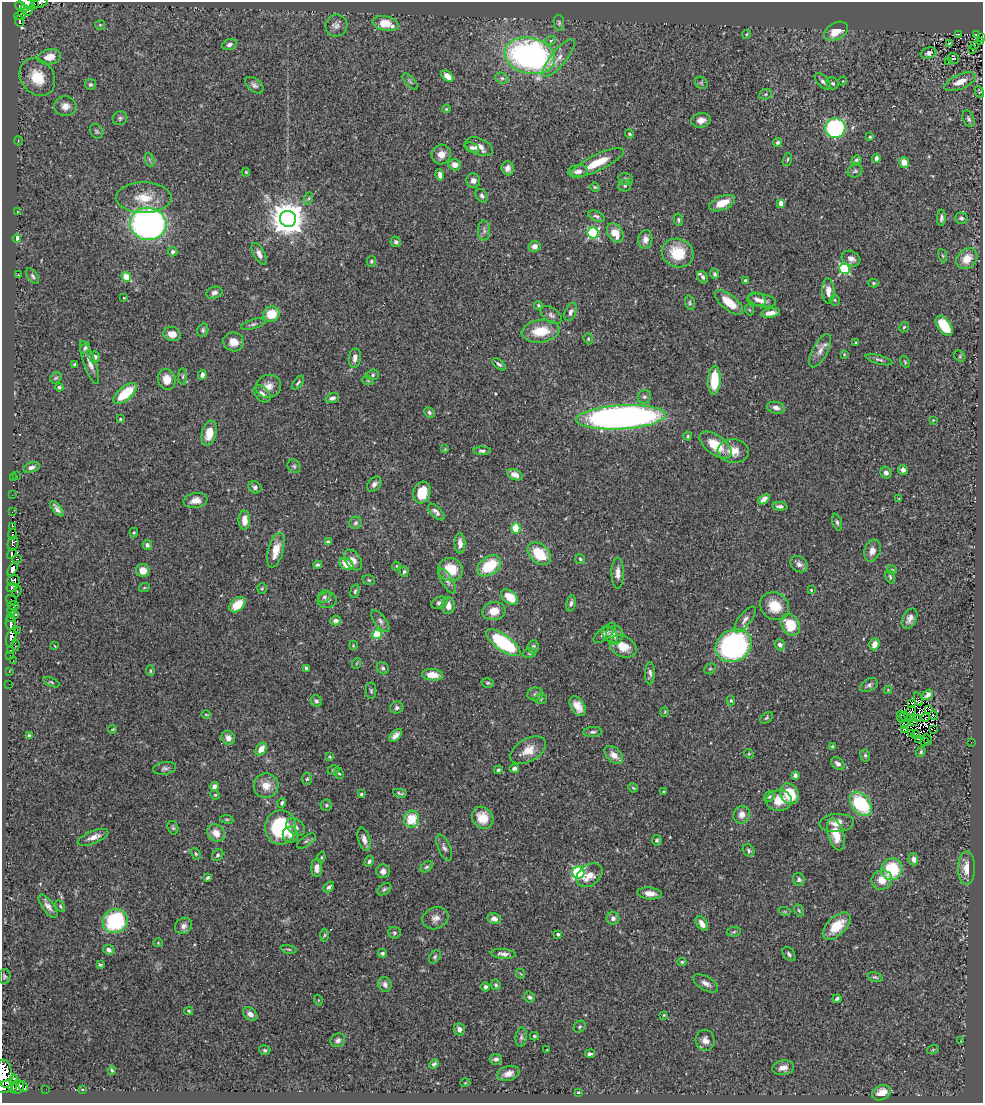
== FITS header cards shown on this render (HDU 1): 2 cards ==
NAXIS1  =                  981
NAXIS2  =                 1101

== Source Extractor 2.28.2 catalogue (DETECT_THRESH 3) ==
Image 981 x 1101 px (HDU 1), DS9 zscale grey, 1 PNG px = 1 image px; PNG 985 x 1105 px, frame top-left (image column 1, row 1101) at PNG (2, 2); each listed source drawn as its Kron ellipse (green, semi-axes under 4 px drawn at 4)
Background 0.568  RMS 0.037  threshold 0.11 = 3 sigma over >= 5 px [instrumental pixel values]
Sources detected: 448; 10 with non-positive FLUX_AUTO (blend fragments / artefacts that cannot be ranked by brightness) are neither listed nor drawn; the other 438 listed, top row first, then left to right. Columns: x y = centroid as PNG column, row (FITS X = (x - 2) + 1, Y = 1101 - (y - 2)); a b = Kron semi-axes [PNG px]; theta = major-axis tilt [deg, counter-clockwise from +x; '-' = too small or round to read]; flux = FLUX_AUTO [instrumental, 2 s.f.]
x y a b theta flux
27 3 9 4 -37 140
34 3 3 2 - 12
40 3 8 3 19 30
20 6 5 4 - 360
25 9 3 2 - 64
27 11 5 3 - 9.5
20 15 6 3 21 130
19 21 6 3 -85 120
386 23 13 7 -11 50
559 23 8 5 -82 4.8
100 25 5 5 - 3.2
337 26 11 10 - 13
836 31 13 8 30 39
747 34 4 3 - 2.3
958 34 4 2 - 1.9
976 35 3 3 - 10
981 37 3 2 - 6.3
551 40 5 3 - 3.3
981 42 2 2 - 1.1
229 44 7 5 20 8.4
949 44 4 2 - 2.3
974 45 3 2 - 1.6
972 49 3 2 - 2.8
929 53 8 5 20 8.1
530 56 25 18 -13 770
49 57 11 7 11 33
558 58 23 7 50 25
953 59 6 5 - 30
948 62 3 3 - 31
447 76 7 4 -40 20
37 77 20 16 -51 67
502 78 7 5 -23 5
823 81 10 5 -47 6.8
843 81 4 3 - 1.7
410 82 10 4 -48 4.7
960 82 17 7 23 35
701 83 7 5 -44 4
833 83 6 5 - 5.1
90 84 5 5 - 4.7
254 85 11 6 -38 8.5
979 92 6 3 -66 2.7
765 94 6 5 - 4.3
65 106 11 10 - 20
446 109 4 3 - 2.6
120 118 7 6 - 6.2
968 119 9 5 -67 7.1
701 120 10 7 11 18
835 128 10 10 - 370
96 131 8 6 -53 5.3
630 134 5 3 - 3.2
870 137 4 3 - 2.9
18 141 4 3 - 1.6
777 143 4 4 - 5.9
479 147 14 8 -22 19
472 148 7 4 -22 6.7
441 154 10 9 - 19
876 158 4 3 - 8.9
150 160 7 4 -71 4.7
787 160 7 4 72 4
856 160 5 4 - 3.9
904 162 5 5 - 28
597 163 29 8 26 54
455 165 6 5 - 17
508 168 7 6 - 14
578 171 10 6 6 14
855 171 7 6 - 5.1
246 172 4 3 - 2.4
440 175 5 4 - 12
626 179 7 5 -17 5.6
473 181 7 7 - 12
625 186 6 5 - 5
595 187 5 4 - 3
482 196 7 5 -51 6.8
144 198 28 15 0 60
309 198 6 4 71 3.9
722 203 13 7 23 39
781 203 4 4 - 31
17 212 3 2 - 1.6
597 216 8 5 -24 5.9
941 218 8 4 87 7.7
961 218 6 5 - 6
288 219 8 8 - 5400
678 220 6 4 -78 5
148 224 18 16 -6 940
484 231 10 6 -89 9
593 233 5 5 - 290
615 233 10 7 -59 32
17 238 4 4 - 47
645 239 9 7 83 15
396 242 5 5 - 6.6
534 246 6 5 - 15
173 252 5 4 - 5.4
678 253 16 14 -21 81
259 254 12 5 -62 13
943 256 7 3 -71 2.9
851 259 10 7 -27 12
967 259 11 9 46 40
371 261 5 4 - 3.4
844 269 5 5 - 280
715 274 5 4 - 5.7
18 275 2 2 - 1.9
33 276 9 5 -57 6
126 277 5 4 - 71
703 277 6 5 - 8.1
745 281 4 3 - 10
873 283 5 4 - 3.4
828 291 12 6 -87 21
214 293 8 6 17 9.2
124 298 3 2 - 1.5
757 299 9 6 -27 9.4
761 300 14 6 -8 14
835 300 5 5 - 3.6
729 302 17 7 -39 47
690 303 7 4 -74 4.3
538 305 4 4 - 4
750 310 5 3 - 2.2
571 312 9 5 68 8.5
770 313 9 4 9 18
271 314 8 7 - 59
551 315 12 7 -35 9.1
253 324 12 4 15 7.1
944 326 11 6 -54 91
904 327 5 4 - 3.1
203 330 7 5 75 5.5
541 331 19 11 7 66
172 334 9 7 -10 23
588 339 5 4 - 3.2
233 342 10 9 - 23
856 343 3 2 - 1.8
85 348 6 4 54 4.7
820 351 18 7 62 19
844 354 4 3 - 2.1
960 356 6 5 - 3.1
94 357 6 5 - 9.8
355 358 10 6 83 14
879 360 14 4 -17 6.6
905 362 6 3 -55 2.7
90 363 23 6 -71 18
75 364 3 3 - 2.9
499 364 8 4 -40 5.5
202 375 5 4 - 9.5
373 375 6 5 - 4.1
183 376 8 4 89 5
56 378 6 5 - 4.2
167 379 10 8 -77 28
714 380 14 6 87 87
368 381 5 3 - 2.8
298 383 8 3 52 4.3
268 386 12 11 - 23
59 387 4 3 - 4.6
125 394 14 6 40 90
262 394 10 6 -48 14
644 397 7 6 - 6
332 398 7 4 19 8.2
776 408 9 5 -14 12
429 412 6 4 -46 4.7
621 417 45 12 3 1300
120 419 4 4 - 2.9
933 420 4 2 - 2
209 433 13 7 77 42
688 436 4 4 - 2.8
716 445 18 9 -36 62
445 449 4 4 - 2.3
482 451 8 4 -2 6.4
733 451 15 12 -6 34
294 466 7 6 - 4.8
31 467 8 5 19 8.9
903 470 5 4 - 11
886 473 6 5 - 9.2
515 475 8 5 -23 14
17 476 2 2 - 2.8
13 477 2 2 - 8.2
374 484 8 6 50 9
255 487 7 5 -34 7.4
422 492 11 8 72 60
12 495 2 2 - 2.9
764 499 6 4 39 17
899 499 3 2 - 1.6
195 500 12 7 10 20
780 506 7 4 -5 6.9
57 509 9 4 -51 9.2
12 512 4 2 - 5
436 512 10 5 -46 11
244 520 9 6 89 27
837 522 9 4 -74 5.5
356 523 6 6 - 5.5
12 526 4 3 - 69
516 528 5 4 - 92
134 533 5 4 - 3
12 534 5 3 - 88
328 542 4 4 - 7.1
13 543 7 5 75 42
460 543 10 5 -90 17
147 545 5 4 - 7.4
276 550 18 7 74 40
872 551 11 8 70 17
12 554 6 4 54 340
539 554 13 9 -43 84
17 559 4 3 - 81
580 559 5 4 - 3.4
353 560 11 7 -54 18
346 564 7 5 -30 36
799 564 9 7 -39 10
318 565 4 3 - 4.6
396 566 4 4 - 2.3
489 566 13 9 36 98
12 569 7 4 59 370
143 570 7 6 - 23
450 570 12 11 - 63
892 570 5 3 - 2.7
404 572 5 4 - 4.4
618 573 16 6 -90 17
890 577 7 4 -74 4
369 580 6 5 - 3.6
13 581 6 5 - 570
447 581 14 5 -59 10
12 587 5 4 - 160
144 588 5 3 - 2.5
262 589 5 4 - 2.9
811 590 4 4 - 2.6
355 591 7 4 74 4.6
17 592 6 3 69 49
324 597 7 6 - 5.3
509 597 10 6 -38 45
11 600 5 3 - 0.22
327 600 9 8 - 9.4
439 603 8 6 20 7.7
571 603 8 4 76 7
237 605 9 6 42 54
13 606 5 3 - 140
448 606 8 6 -86 19
775 606 15 13 -39 50
12 610 5 4 - 94
494 611 12 9 13 30
15 614 4 3 - 27
10 618 3 3 - 180
745 619 15 6 52 13
910 619 11 6 63 13
336 620 5 4 - 12
380 621 13 6 -53 10
11 623 7 5 88 390
790 625 11 9 -58 70
17 630 2 2 - 4.1
605 633 14 6 40 12
377 634 5 4 - 130
610 635 9 6 -47 8.7
615 635 9 8 - 15
11 638 9 4 72 480
503 643 20 8 -35 220
874 644 6 5 - 19
15 645 6 3 -83 16
353 645 4 3 - 2
780 645 6 5 - 8.1
55 646 4 2 - 1.7
623 646 14 10 -26 40
734 646 19 15 28 570
533 647 6 5 - 5.3
10 650 3 2 - 16
530 653 6 5 - 4
10 655 2 2 - 6.1
13 661 2 2 - 31
357 663 5 3 - 1.9
306 668 4 3 - 4.1
383 668 6 5 - 5.4
710 669 6 5 - 3.8
150 671 5 3 - 2.8
9 672 3 2 - 4.3
650 673 11 5 89 8
432 675 10 5 -5 36
51 682 8 4 -24 4.1
488 683 6 4 -14 4
9 684 2 2 - 1.7
869 685 9 6 32 7.1
888 690 4 4 - 2.1
371 691 8 5 -89 4.7
535 694 8 6 2 6.9
928 695 6 4 38 11
541 699 6 5 - 4.1
918 699 7 3 -74 4.6
316 701 6 5 - 5.8
731 701 5 3 - 3.5
912 704 3 2 - 2.3
578 706 11 6 -59 24
397 708 7 6 - 6.1
929 709 2 2 - 2.4
911 711 5 2 - 0.18
665 712 5 3 - 2
206 714 5 3 - 2.2
933 715 4 2 - 2.6
905 716 5 3 - 1.6
901 717 6 2 -81 2
767 718 7 5 41 3.8
925 718 3 2 - 1.3
910 719 4 2 - 2.1
917 719 4 2 - 2
913 722 3 2 - 2
904 724 3 2 - 2.4
113 729 4 2 - 2.5
904 729 4 2 - 2
934 730 3 2 - 3
593 732 9 5 5 6.6
912 734 3 2 - 2.5
916 734 4 2 - 1.2
395 735 8 4 43 12
29 736 4 3 - 5.6
228 738 7 6 - 17
918 739 3 2 - 2.7
927 739 5 2 - 0.71
925 742 3 2 - 2
971 742 2 2 - 24
833 747 4 3 - 4.1
261 749 7 5 57 24
528 750 19 11 30 37
921 752 5 3 - 3.6
749 754 5 4 - 2.7
614 755 11 7 -43 20
865 755 6 4 -76 4.3
330 757 3 3 - 2.8
838 764 7 5 -42 10
165 768 12 6 9 7.4
514 768 4 4 - 7.1
333 770 6 4 19 4
498 770 4 4 - 4
339 774 6 4 -58 3.7
795 775 4 4 - 6
307 779 6 5 - 4.5
214 786 4 4 - 11
266 786 12 12 - 33
633 788 5 4 - 2.7
664 792 3 3 - 3.1
400 793 7 2 -11 4.1
361 794 3 3 - 3.2
789 794 11 9 -62 66
215 795 5 4 - 3.3
769 797 6 4 54 4.3
779 801 13 10 3 31
282 803 5 4 - 4.7
861 804 13 9 -52 180
326 805 5 5 - 4.4
742 815 9 8 - 19
483 818 11 10 - 43
227 819 6 3 -8 2.9
412 819 8 7 - 63
837 823 17 9 4 27
281 827 17 15 87 190
296 827 10 7 -39 12
173 828 7 5 -74 4.3
216 833 9 8 - 28
836 834 16 8 -74 52
290 835 8 7 - 18
93 837 16 6 22 17
364 839 12 6 -74 13
657 840 5 5 - 4.8
306 841 11 5 36 5.5
444 848 14 6 -67 9.9
749 850 7 5 -52 5.7
196 854 6 4 -61 3.5
218 855 6 5 - 4.6
321 857 5 4 - 3.3
913 859 6 5 - 11
369 861 6 4 62 5.4
427 867 7 4 38 4.6
317 868 9 5 -90 17
967 868 17 8 89 32
892 869 11 10 - 130
383 871 7 7 - 12
578 873 6 6 - 430
589 875 14 10 37 27
208 878 4 3 - 3.7
799 879 6 6 - 5.8
882 880 10 9 - 33
329 887 6 4 45 7.1
384 889 8 5 36 5
649 893 12 6 -6 19
48 906 14 5 -54 13
60 906 6 4 -61 3.4
799 910 6 4 -62 3.3
785 912 6 4 -18 3
435 918 13 10 22 17
613 918 6 6 - 11
494 919 7 5 -12 12
115 921 12 12 - 210
702 924 8 5 -56 18
183 926 9 7 37 11
837 926 17 9 44 59
734 932 7 5 8 3.9
394 933 6 5 - 4.7
558 934 4 3 - 5.5
324 935 6 4 88 3.7
158 943 5 4 - 2.4
289 949 8 4 -9 3.8
109 950 5 5 - 9.8
382 953 4 4 - 4.3
503 954 12 5 -4 10
789 954 8 5 -53 5.9
435 957 7 5 56 4.6
682 962 4 4 - 3.2
100 965 4 2 - 3.3
521 974 5 3 - 1.9
4 976 7 5 80 4.4
875 977 8 4 -14 4.7
706 983 14 7 -30 13
385 984 7 6 - 10
496 985 5 4 - 5.4
486 987 4 4 - 7.2
530 997 6 5 - 5.2
837 999 4 3 - 5.6
318 1000 5 3 - 2.3
189 1011 4 3 - 2.9
250 1014 8 6 -36 13
664 1015 3 2 - 2.4
580 1027 6 5 - 4.2
459 1029 6 5 - 11
534 1036 4 3 - 3.2
521 1037 10 5 85 6.3
338 1040 8 6 35 7.3
705 1040 10 9 - 17
960 1041 3 2 - 3
933 1049 6 4 20 2.6
265 1050 6 5 - 4.2
547 1050 3 2 - 2.3
590 1054 5 3 - 5.9
496 1059 6 5 - 8
434 1064 5 3 - 4.7
783 1068 11 7 9 16
112 1070 4 3 - 3.5
508 1073 11 7 16 17
4 1074 14 8 -83 1100
14 1079 4 3 - 100
465 1083 5 3 - 2
5 1087 8 5 25 440
18 1087 6 6 - 240
23 1087 6 4 -65 290
13 1088 4 2 - 12
46 1089 2 2 - 6.8
82 1089 4 2 - 1.7
578 1092 4 3 - 3.2
881 1093 10 7 26 33
At the frame edge (FLAGS 8, measured only in part): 7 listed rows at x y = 27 3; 34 3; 40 3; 981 37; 981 42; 4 1074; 5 1087
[10 non-positive-flux detections neither listed nor drawn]